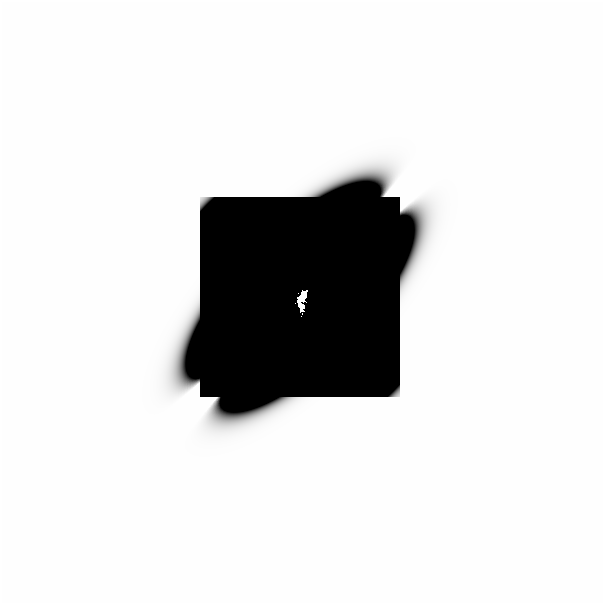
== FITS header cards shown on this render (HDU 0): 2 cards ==
NAXIS1  =                  601
NAXIS2  =                  601

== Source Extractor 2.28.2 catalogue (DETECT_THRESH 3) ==
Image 601 x 601 px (HDU 0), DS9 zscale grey, 1 PNG px = 1 image px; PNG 605 x 605 px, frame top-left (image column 1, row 601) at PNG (0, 0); no overlay
Background -1.24e-29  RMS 5.9e-25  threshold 1.78e-24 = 3 sigma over >= 5 px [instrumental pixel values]
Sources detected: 15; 14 with non-positive FLUX_AUTO (blend fragments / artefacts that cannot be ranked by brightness) are not listed; the other 1 listed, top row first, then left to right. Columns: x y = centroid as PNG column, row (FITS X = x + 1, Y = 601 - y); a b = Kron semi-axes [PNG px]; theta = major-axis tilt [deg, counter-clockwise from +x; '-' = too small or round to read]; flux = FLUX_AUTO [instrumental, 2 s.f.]
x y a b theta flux
299 298 19 7 81 3.5
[14 non-positive-flux detections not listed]